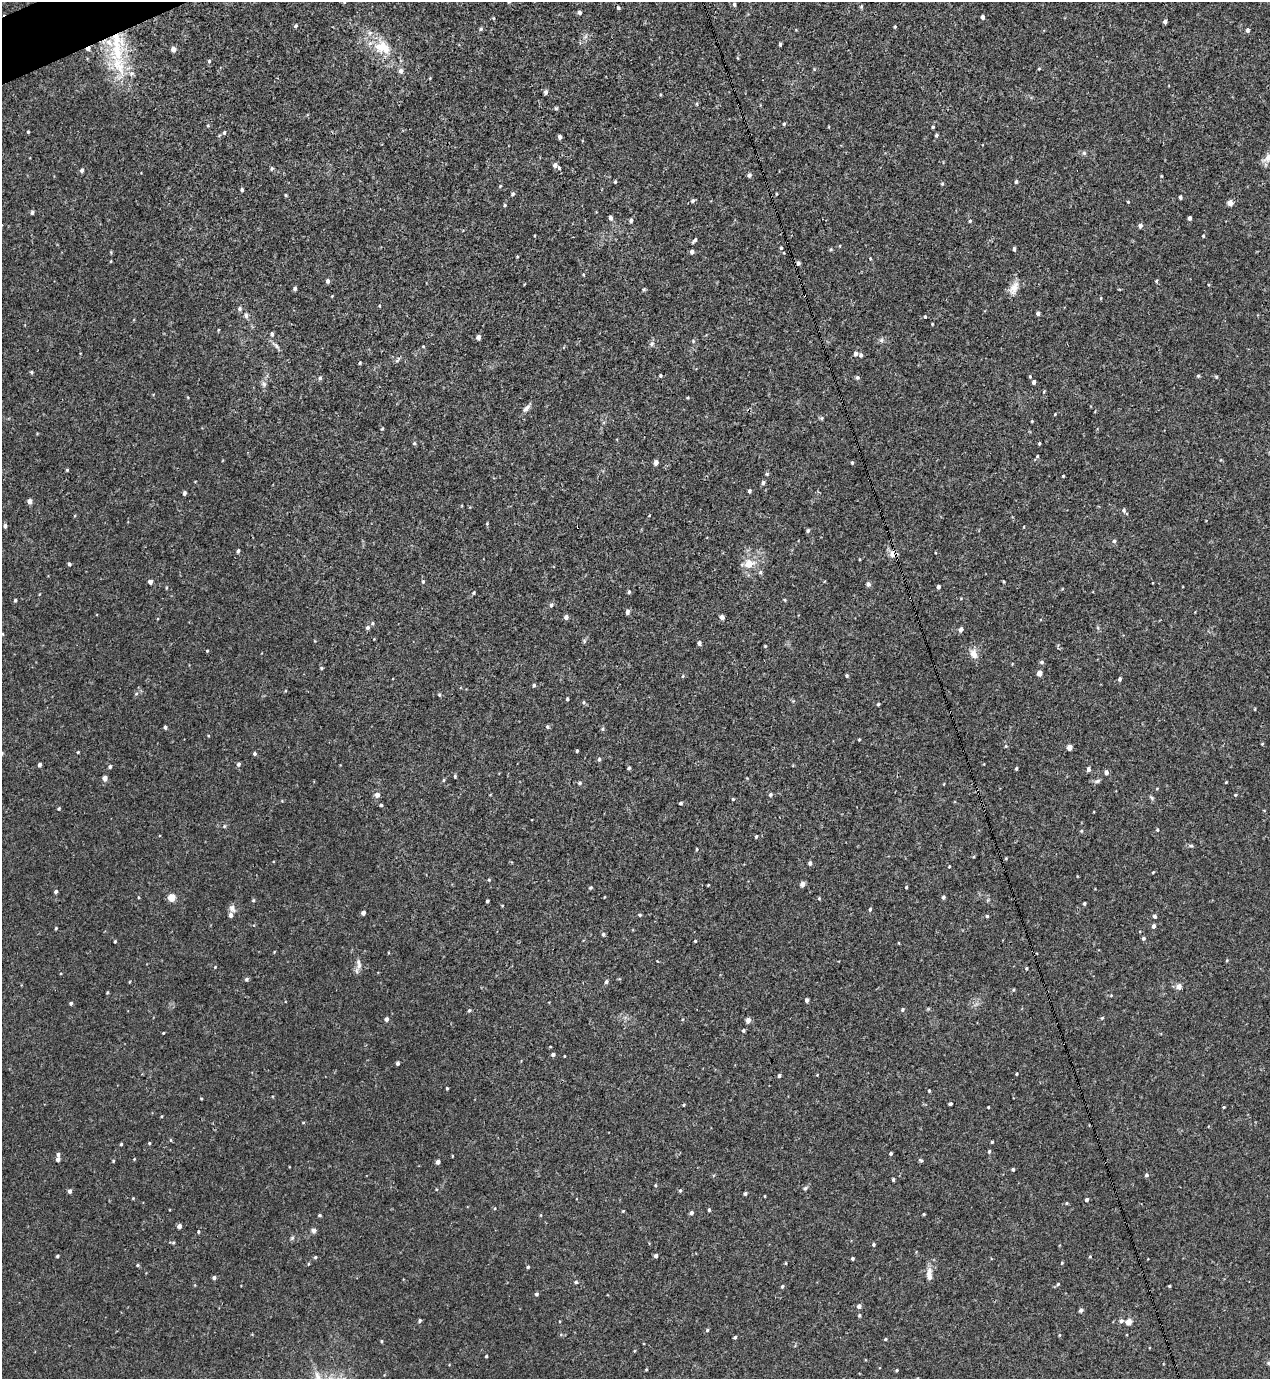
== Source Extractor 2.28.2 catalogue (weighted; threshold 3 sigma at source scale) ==
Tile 11 of 4 x 4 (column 3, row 3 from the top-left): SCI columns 2687-3954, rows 1437-2813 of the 5522 x 5568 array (HDU 1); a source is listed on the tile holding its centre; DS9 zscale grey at full resolution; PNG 1272 x 1381 px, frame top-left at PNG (2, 2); no overlay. Shown black and unused: <1% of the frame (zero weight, under 3 of 4 exposures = <1% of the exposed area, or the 3 px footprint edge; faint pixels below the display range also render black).
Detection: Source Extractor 2.28.2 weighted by HDU 2 'WHT'; one run over the whole footprint, this tile lists its part. Background 0.02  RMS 0.0041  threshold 0.0185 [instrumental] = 3 sigma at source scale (4.5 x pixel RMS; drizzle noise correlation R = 1.50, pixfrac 1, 0.05/0.05 arcsec/px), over >= 5 px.
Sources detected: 327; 1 cosmic-ray / hot-pixel residue — not listed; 5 inside a brighter listed object's ellipse — not listed separately; the other 321 listed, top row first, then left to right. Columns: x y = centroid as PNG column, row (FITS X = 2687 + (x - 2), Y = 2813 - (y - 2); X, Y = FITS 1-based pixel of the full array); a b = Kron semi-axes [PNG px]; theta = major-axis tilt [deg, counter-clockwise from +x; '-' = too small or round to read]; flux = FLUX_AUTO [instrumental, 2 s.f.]
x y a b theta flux
344 2 5 4 - 0.48
734 4 5 4 - 0.67
861 7 6 4 58 0.48
618 8 5 4 - 0.59
579 12 4 4 - 1.1
982 17 4 3 - 1
1165 21 4 3 - 1.2
296 26 5 3 - 0.66
895 27 4 3 - 0.44
481 29 6 5 - 0.64
1247 30 5 4 - 1
780 44 4 3 - 0.63
117 46 53 20 90 28
381 47 22 17 57 8.8
88 49 6 4 30 1.7
173 49 5 4 - 2.1
209 61 4 4 - 0.56
1039 69 4 3 - 0.35
401 71 6 5 - 1.4
546 92 6 4 78 0.98
697 104 5 3 - 0.41
556 108 5 4 - 0.52
784 124 4 4 - 0.48
208 125 4 4 - 0.43
933 127 3 3 - 0.44
28 132 3 3 - 0.35
224 133 5 4 - 0.59
936 135 5 4 - 0.54
560 137 4 4 - 1.2
1084 153 5 5 - 0.71
1268 158 16 10 53 3.3
555 165 5 5 - 1.4
559 168 3 3 - 1.1
272 169 5 4 - 0.55
82 170 5 4 - 0.96
749 175 5 5 - 1.1
615 182 4 3 - 0.46
1016 182 5 3 - 0.65
942 184 4 4 - 0.44
500 186 4 3 - 0.35
242 190 4 4 - 0.68
512 194 5 4 - 0.63
776 194 5 3 - 0.33
286 195 4 3 - 0.39
1180 197 4 3 - 0.81
693 201 6 5 - 0.78
1128 202 4 3 - 0.32
1230 203 5 5 - 3.1
505 205 4 4 - 0.42
32 212 5 4 - 0.78
611 218 5 4 - 1.3
1190 218 4 3 - 1.2
631 220 5 4 - 0.93
970 221 4 3 - 0.45
1140 226 5 4 - 1.5
1203 236 3 3 - 0.43
695 240 6 4 51 0.81
781 248 3 3 - 0.37
831 249 5 4 - 0.43
1014 249 4 3 - 0.89
692 252 4 4 - 1.1
517 256 4 3 - 0.33
111 261 4 2 - 0.3
798 263 5 4 - 1.1
328 281 5 4 - 0.87
1156 281 4 3 - 0.41
295 288 4 4 - 0.87
1014 288 19 10 69 3.7
644 289 5 4 - 0.5
1101 298 5 3 - 0.36
379 306 4 2 - 0.33
239 308 5 5 - 0.83
1038 313 4 4 - 0.94
246 315 7 5 -85 0.99
925 317 4 3 - 0.44
218 330 4 3 - 0.32
272 334 6 5 - 0.86
478 337 5 4 - 1.5
881 340 6 6 - 0.85
693 341 5 4 - 0.44
651 344 7 5 15 0.97
276 346 8 5 -46 1
423 346 5 3 - 0.33
855 354 6 5 - 1.2
861 355 5 4 - 0.74
398 360 10 3 50 0.69
360 363 4 3 - 0.4
31 372 4 4 - 0.53
660 375 4 4 - 0.49
1198 376 5 4 - 0.55
857 377 5 5 - 0.73
1216 377 5 4 - 0.5
320 378 5 5 - 0.76
1034 382 5 4 - 0.97
264 384 8 6 -63 1.1
688 398 3 3 - 0.39
526 408 11 6 50 1.8
1055 414 4 3 - 0.34
821 418 5 4 - 0.56
1032 421 3 3 - 0.32
382 429 4 3 - 0.39
414 443 5 4 - 0.51
1039 443 3 3 - 0.4
1037 456 4 4 - 0.44
656 462 5 4 - 1.6
852 462 4 4 - 0.46
67 470 4 3 - 0.43
767 474 5 5 - 0.51
1063 476 3 3 - 0.42
763 483 6 4 87 0.78
749 491 4 4 - 0.72
184 493 4 3 - 0.95
29 501 4 4 - 2.1
1124 510 6 5 - 0.88
5 526 5 4 - 0.86
578 527 3 3 - 1.3
808 530 5 4 - 0.63
1114 541 5 5 - 0.68
238 551 5 4 - 0.6
892 554 11 9 -67 2.2
69 564 4 4 - 0.69
749 564 8 7 - 5.8
760 572 6 5 - 0.7
423 581 5 4 - 0.5
150 582 4 4 - 1.5
1003 582 3 2 - 0.43
868 584 5 5 - 1.1
938 587 4 3 - 0.95
629 592 5 4 - 0.57
474 593 4 3 - 0.45
15 600 4 3 - 0.5
785 600 5 3 - 0.35
551 605 6 5 - 0.86
627 612 5 4 - 1.3
566 617 4 4 - 1.4
722 617 5 4 - 1.6
372 623 5 4 - 0.55
368 628 5 5 - 0.9
961 629 5 4 - 1.5
3 634 4 3 - 0.29
374 639 3 3 - 0.25
699 643 4 4 - 1.1
765 646 4 3 - 0.35
207 651 4 3 - 0.38
974 654 13 9 -70 3
1042 662 5 4 - 0.75
321 668 4 4 - 0.48
1039 673 5 4 - 2.6
847 675 4 4 - 0.58
683 676 5 3 - 0.36
1119 679 4 4 - 0.83
534 685 4 4 - 0.68
136 694 5 3 - 0.46
439 695 5 4 - 0.53
567 699 3 3 - 0.56
793 701 4 4 - 0.41
584 702 5 3 - 0.48
878 704 4 3 - 0.55
1255 709 4 3 - 0.29
165 727 4 3 - 0.62
547 727 5 4 - 0.63
603 729 6 4 89 0.53
859 740 4 3 - 0.32
1262 744 4 3 - 0.31
1006 746 4 4 - 0.39
1069 747 4 4 - 2.9
577 751 3 3 - 0.51
78 752 4 3 - 0.34
255 753 5 4 - 0.64
599 759 5 4 - 0.66
239 764 5 5 - 0.89
39 765 4 4 - 1.1
110 767 5 4 - 0.7
629 768 4 4 - 0.61
1016 768 4 3 - 0.49
1088 769 5 4 - 1.1
1106 772 5 4 - 1.5
455 776 5 3 - 0.46
105 778 5 4 - 2.1
444 780 5 3 - 0.41
1097 781 9 5 17 0.92
1226 782 3 3 - 0.32
580 783 5 4 - 0.65
770 794 5 5 - 0.73
377 795 6 5 - 1.8
1235 795 4 4 - 0.38
1152 798 7 4 -71 0.62
733 799 4 4 - 0.44
681 803 4 3 - 0.61
381 805 4 3 - 0.5
59 808 4 4 - 0.48
224 826 6 4 89 0.47
1157 830 4 3 - 0.45
1081 831 5 4 - 0.45
756 837 4 3 - 0.46
1191 846 6 4 -1 0.6
697 849 4 3 - 0.35
1006 858 4 3 - 0.39
810 863 5 4 - 0.84
949 866 3 3 - 0.33
1153 872 4 3 - 0.34
489 880 4 3 - 0.34
802 884 5 4 - 1.8
708 885 3 3 - 0.32
906 887 4 3 - 0.41
591 888 4 4 - 0.53
56 891 4 4 - 0.84
138 897 4 3 - 0.3
172 897 5 4 - 8.3
943 897 4 3 - 0.88
819 898 4 4 - 0.41
253 900 5 4 - 0.48
487 901 3 3 - 0.58
1084 903 3 3 - 0.56
232 908 11 7 -60 1.6
870 909 5 3 - 0.57
363 913 4 4 - 1.5
640 915 4 4 - 0.48
987 916 4 4 - 0.48
1154 916 5 4 - 0.65
1153 926 5 4 - 1.3
56 928 3 3 - 0.43
603 934 5 4 - 0.74
1143 938 4 4 - 0.79
115 941 3 3 - 0.4
695 941 3 3 - 0.39
1227 960 4 4 - 0.42
359 964 15 6 -83 1.9
215 967 3 3 - 0.29
1026 968 4 3 - 0.43
246 979 5 5 - 0.74
606 982 5 4 - 0.76
1179 986 5 5 - 2.6
107 993 4 3 - 0.35
807 1000 4 4 - 0.97
71 1003 4 4 - 0.62
902 1009 5 4 - 0.66
469 1010 5 4 - 0.63
1102 1018 5 4 - 0.45
386 1019 4 4 - 1.4
748 1020 4 4 - 2.5
743 1030 4 3 - 0.6
163 1033 3 3 - 0.32
553 1054 4 4 - 0.89
564 1056 3 2 - 0.27
397 1063 4 3 - 0.97
1017 1074 4 3 - 0.39
779 1075 4 4 - 0.82
817 1075 3 3 - 0.27
447 1088 3 3 - 0.37
929 1091 3 3 - 0.5
201 1098 4 3 - 0.31
950 1104 4 3 - 0.62
684 1105 4 3 - 0.34
988 1107 3 2 - 0.32
1224 1107 3 3 - 0.37
992 1142 3 3 - 0.49
149 1143 3 3 - 0.37
121 1144 3 3 - 0.45
989 1151 5 4 - 0.61
891 1153 3 3 - 0.8
452 1156 4 2 - 0.26
58 1159 5 4 - 1.1
134 1159 3 3 - 0.3
921 1160 6 4 -35 0.6
113 1161 4 3 - 0.39
438 1162 4 4 - 1.4
1013 1169 3 3 - 0.63
1147 1175 5 4 - 0.78
893 1180 4 3 - 0.57
655 1185 4 4 - 0.38
805 1188 6 4 36 0.72
69 1191 5 4 - 0.98
680 1191 4 4 - 0.51
745 1193 4 3 - 0.77
765 1196 3 2 - 0.28
1087 1200 4 4 - 0.98
1066 1203 4 3 - 0.42
495 1208 4 2 - 0.31
709 1210 4 3 - 0.53
623 1211 3 3 - 0.33
691 1213 4 4 - 1.1
924 1214 3 3 - 0.39
319 1215 4 3 - 0.49
179 1226 4 4 - 1.6
313 1230 7 6 - 1.1
198 1232 4 3 - 0.43
173 1242 5 3 - 0.48
873 1244 4 4 - 0.61
57 1256 4 3 - 0.53
656 1256 4 4 - 1.1
1090 1256 4 4 - 0.41
315 1257 4 4 - 0.52
852 1258 3 3 - 0.66
786 1263 4 3 - 0.35
1062 1263 4 3 - 0.33
308 1264 5 3 - 0.35
137 1265 4 4 - 0.48
528 1267 4 3 - 0.53
929 1274 17 6 -87 2.7
214 1278 4 4 - 1
576 1282 5 4 - 0.6
1058 1284 5 4 - 0.5
782 1286 5 4 - 0.6
1169 1286 3 3 - 0.4
536 1294 4 4 - 0.74
859 1306 5 4 - 1.4
1081 1310 5 4 - 0.98
859 1315 5 4 - 0.53
420 1320 5 4 - 0.59
1121 1321 5 5 - 0.95
1128 1322 5 4 - 4.9
707 1330 4 4 - 0.56
1060 1335 5 3 - 0.35
735 1337 4 3 - 0.61
885 1339 4 3 - 0.44
381 1341 3 3 - 0.43
486 1356 3 3 - 0.47
1268 1363 6 5 - 0.55
646 1369 3 3 - 0.35
896 1370 4 3 - 0.48
Overlapping masked pixels (flux is a lower limit): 4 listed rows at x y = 117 46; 88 49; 578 527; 892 554
Isophote crosses this tile's border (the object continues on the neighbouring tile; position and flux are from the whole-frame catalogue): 2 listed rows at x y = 344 2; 1268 158